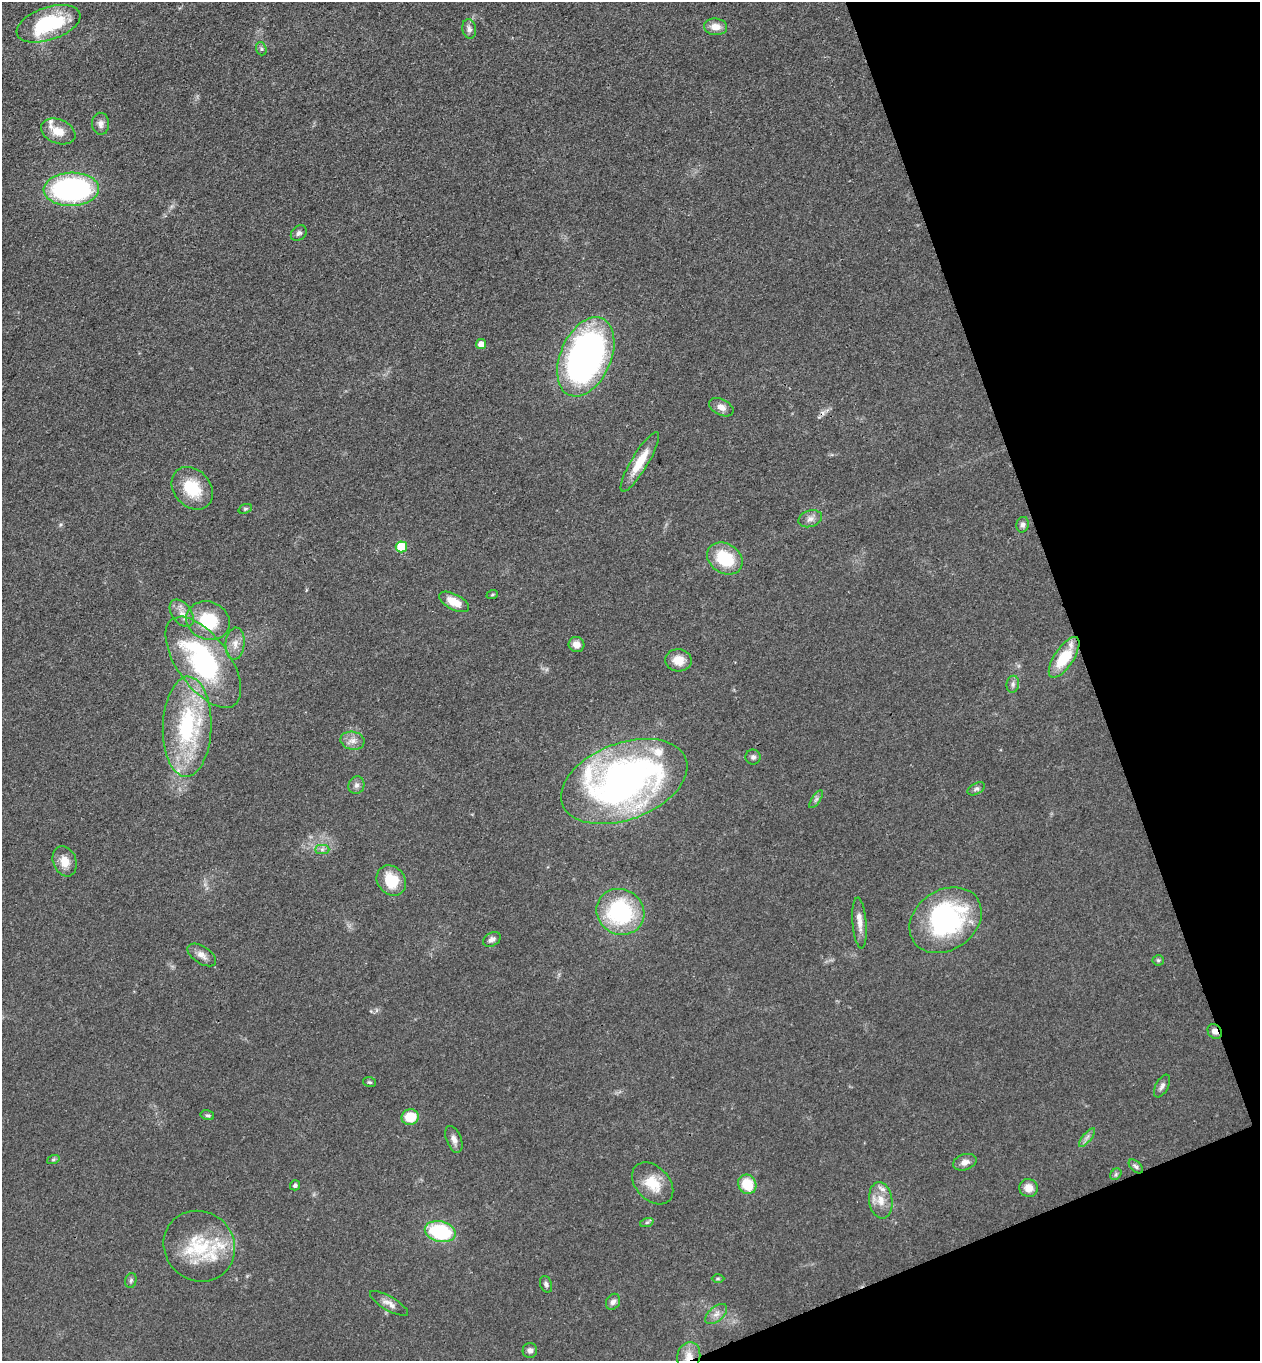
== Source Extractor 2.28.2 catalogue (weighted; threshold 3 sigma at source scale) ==
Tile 12 of 4 x 4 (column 4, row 3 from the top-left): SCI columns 4074-5331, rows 1416-2774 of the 5504 x 5548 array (HDU 1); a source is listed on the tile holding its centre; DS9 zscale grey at full resolution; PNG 1262 x 1363 px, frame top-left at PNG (2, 2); each listed source drawn as its Kron ellipse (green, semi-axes under 4 px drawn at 4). Shown black and unused: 18% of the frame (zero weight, under 3 of 4 exposures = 5% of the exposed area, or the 3 px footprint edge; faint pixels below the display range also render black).
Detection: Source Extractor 2.28.2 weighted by HDU 2 'WHT'; one run over the whole footprint, this tile lists its part. Background 0.0705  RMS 0.0058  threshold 0.0259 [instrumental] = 3 sigma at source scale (4.5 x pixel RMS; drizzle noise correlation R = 1.50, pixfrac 1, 0.05/0.05 arcsec/px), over >= 5 px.
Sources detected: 78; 1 inside a brighter object's white glare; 1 cosmic-ray / hot-pixel residue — neither listed nor drawn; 5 inside a brighter listed object's ellipse — not listed separately; the other 71 listed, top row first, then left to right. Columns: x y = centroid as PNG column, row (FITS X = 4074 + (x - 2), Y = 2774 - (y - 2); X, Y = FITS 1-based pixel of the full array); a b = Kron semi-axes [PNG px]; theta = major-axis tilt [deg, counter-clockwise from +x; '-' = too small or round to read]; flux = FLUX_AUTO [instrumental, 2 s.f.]
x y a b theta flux
48 24 33 16 19 47
715 27 11 8 -5 5.8
469 29 10 7 -79 2.4
261 49 7 5 -70 1.2
101 124 11 8 -87 3.1
58 131 18 12 -22 9.2
71 189 27 16 2 120
299 233 9 7 45 1.9
481 344 5 5 - 5.4
586 357 42 25 67 250
721 407 13 8 -26 3.9
640 462 34 8 59 14
192 488 23 18 -49 22
245 509 7 4 20 0.91
810 519 12 8 17 3.3
1023 525 8 6 77 2
401 547 6 5 - 19
725 559 19 14 -33 26
492 595 6 4 20 0.78
454 602 16 7 -27 9.5
182 613 15 9 -55 5.4
208 621 22 19 -22 31
235 644 16 9 85 5.3
576 645 8 7 - 4.4
1064 657 23 9 56 23
678 660 13 11 -5 8.1
203 662 53 26 -54 99
1013 684 8 6 80 1.8
187 727 50 24 88 65
353 741 12 9 -10 4.2
753 757 7 7 - 1.9
624 781 66 38 21 290
356 785 9 8 - 2.3
976 789 9 5 29 1.6
816 799 10 4 56 1.5
322 849 7 4 0 1.5
65 861 15 11 -69 7.7
391 881 16 13 -49 18
620 912 24 22 -29 66
946 920 38 30 34 96
860 923 25 7 -85 5.7
492 939 9 6 31 2.6
202 955 16 8 -33 4.1
1158 960 5 5 - 0.92
1215 1031 8 6 -53 2.8
370 1082 6 4 -18 0.88
1162 1086 12 6 61 2.3
207 1115 7 5 -13 1
410 1117 8 8 - 14
1087 1137 11 3 50 1.8
454 1139 14 7 -69 3.5
53 1160 6 4 19 0.88
965 1162 12 8 18 3.8
1136 1166 8 5 -43 1.5
1116 1174 6 5 - 1.2
653 1183 24 16 -46 15
747 1184 10 9 - 16
295 1185 5 5 - 1.2
1028 1188 9 9 - 5.8
881 1200 18 11 -81 8.2
647 1222 7 4 19 1.1
440 1232 15 10 -14 47
199 1246 37 34 -40 38
718 1279 6 4 0 0.78
131 1280 7 5 74 1.3
546 1284 9 6 -69 1.7
613 1302 8 6 58 2.5
389 1303 22 7 -30 4
716 1314 13 7 40 3.6
530 1350 7 7 - 2.2
689 1356 14 11 72 7.5
Overlapping masked pixels (flux is a lower limit): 2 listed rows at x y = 1215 1031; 689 1356